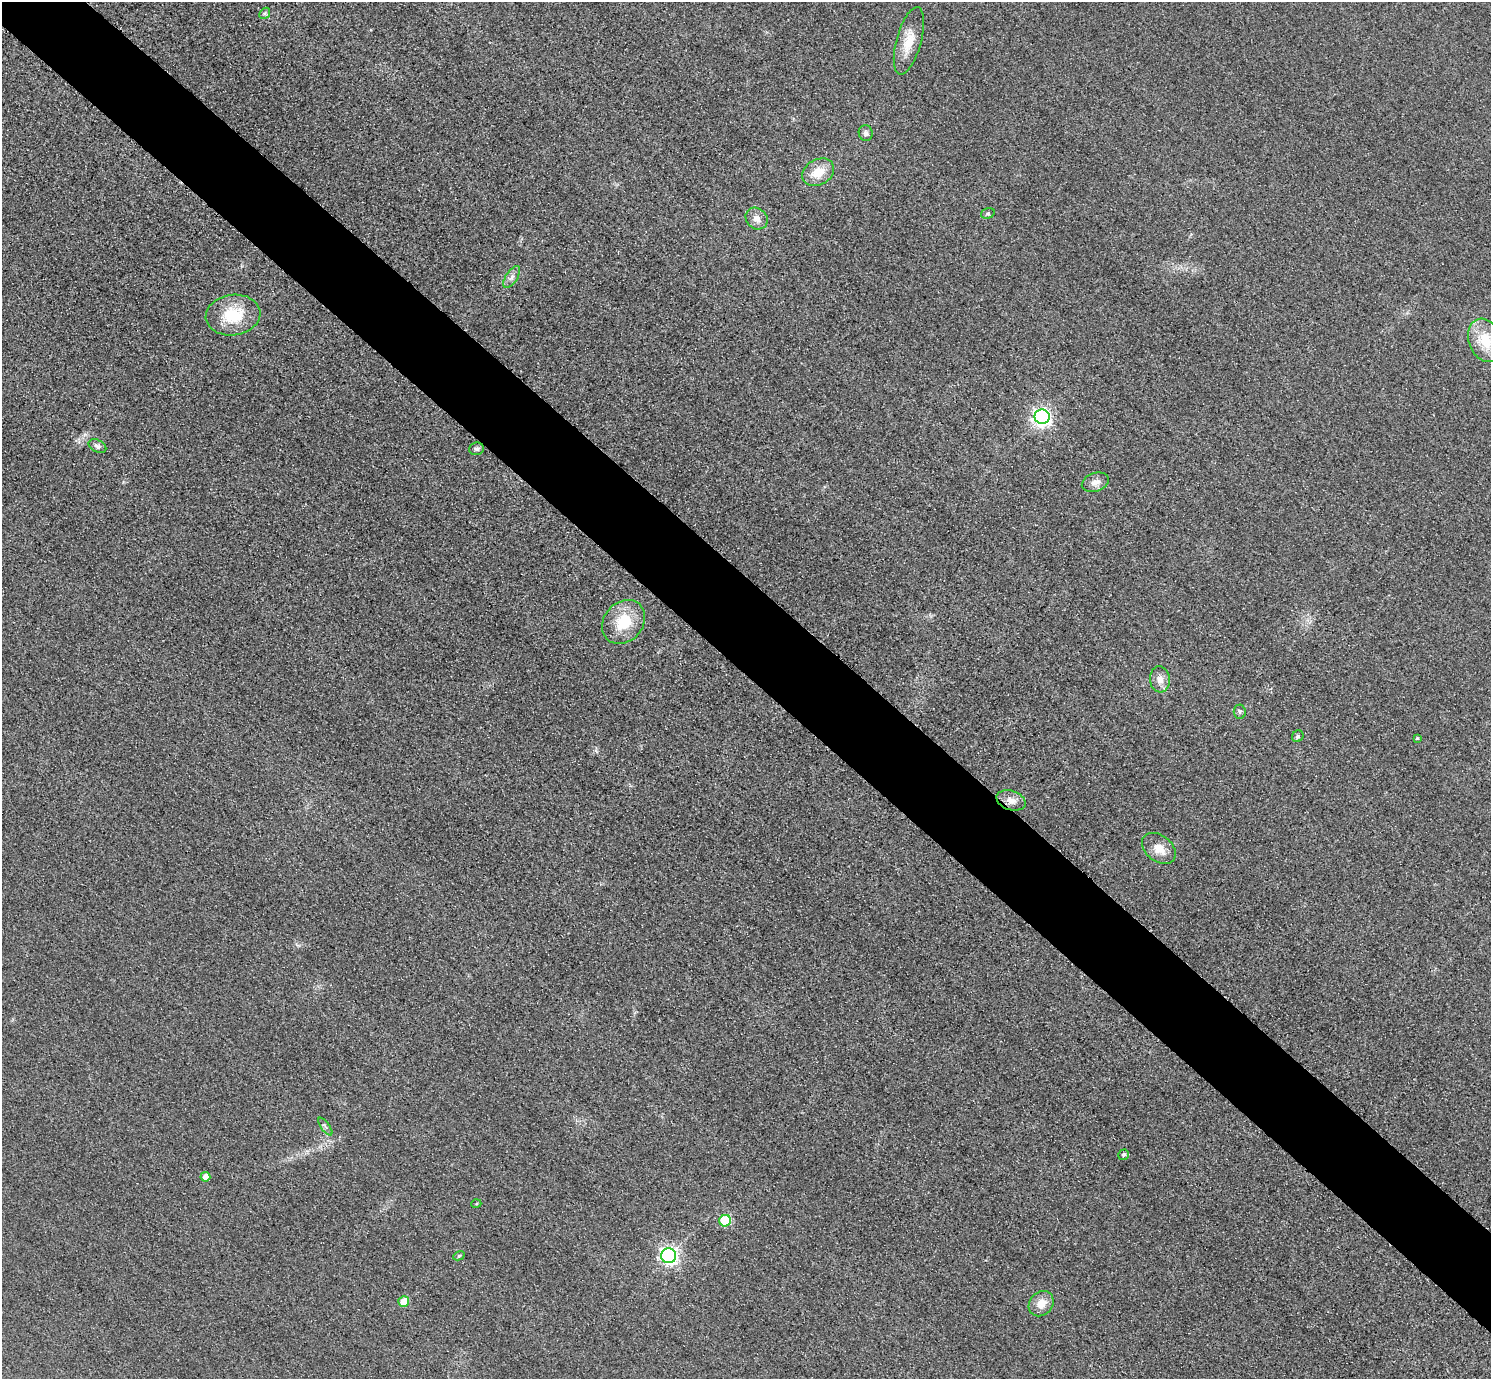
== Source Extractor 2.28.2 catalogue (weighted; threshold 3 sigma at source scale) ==
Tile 6 of 4 x 4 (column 2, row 2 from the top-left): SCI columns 1521-3009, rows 2938-4314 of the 6017 x 6017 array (HDU 1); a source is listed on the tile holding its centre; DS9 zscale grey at full resolution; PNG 1493 x 1381 px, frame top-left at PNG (2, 2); each listed source drawn as its Kron ellipse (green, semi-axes under 4 px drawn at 4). Shown black and unused: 7% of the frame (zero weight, under 3 of 4 exposures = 3% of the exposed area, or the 3 px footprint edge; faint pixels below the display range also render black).
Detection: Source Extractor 2.28.2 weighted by HDU 2 'WHT'; one run over the whole footprint, this tile lists its part. Background 0.0847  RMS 0.019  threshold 0.0851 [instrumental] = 3 sigma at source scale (4.5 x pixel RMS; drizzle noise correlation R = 1.50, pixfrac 1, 0.05/0.05 arcsec/px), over >= 5 px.
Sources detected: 29; all 29 listed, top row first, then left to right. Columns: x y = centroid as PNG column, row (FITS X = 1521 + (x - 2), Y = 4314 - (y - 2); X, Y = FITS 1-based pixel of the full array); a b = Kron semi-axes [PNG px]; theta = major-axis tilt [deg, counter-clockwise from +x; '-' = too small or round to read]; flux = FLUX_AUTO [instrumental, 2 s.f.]
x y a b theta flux
265 13 6 4 47 3.3
909 41 35 12 75 39
866 133 8 7 - 6.2
818 172 17 12 29 34
988 213 7 5 17 3.2
757 219 12 10 -44 13
512 277 13 6 56 7.8
233 315 27 20 7 71
1485 340 22 16 -69 56
1042 417 7 7 - 750
97 446 9 6 -28 6.2
477 449 7 6 - 4.8
1095 482 14 9 18 13
623 622 24 19 49 63
1160 679 13 10 -83 15
1240 712 7 6 - 4.2
1298 736 6 5 - 3.5
1417 738 4 4 - 2.1
1011 800 15 9 -19 17
1159 848 19 13 -39 26
325 1127 10 2 -54 3.3
1123 1155 5 5 - 3.8
205 1177 5 5 - 16
476 1204 5 3 - 1.7
725 1221 6 5 - 95
459 1256 6 4 28 2.6
669 1256 7 7 - 640
404 1301 5 5 - 36
1041 1304 14 11 48 23